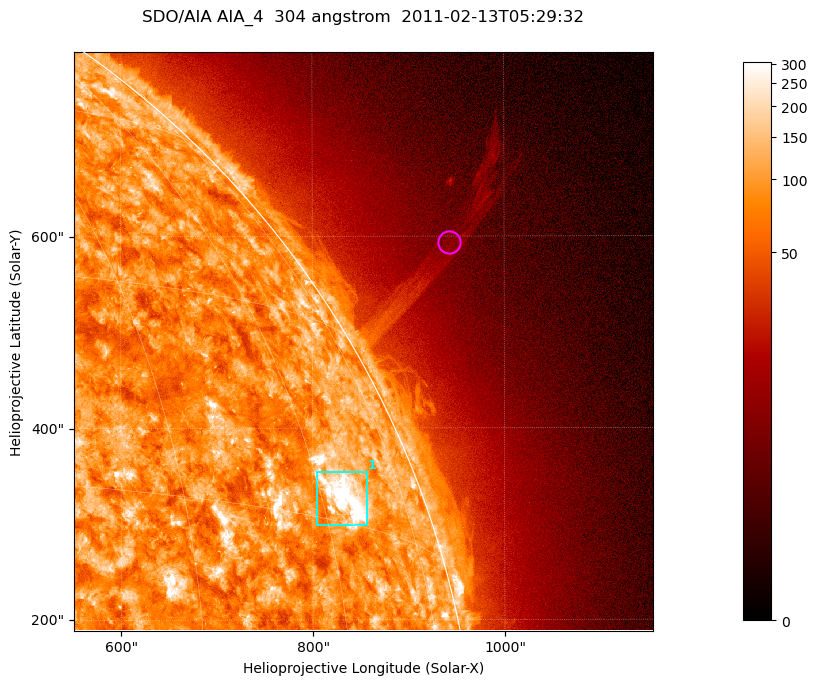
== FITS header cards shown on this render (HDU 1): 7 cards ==
TELESCOP= 'SDO/AIA '           / For AIA: SDO/AIA
INSTRUME= 'AIA_4   '           / For AIA: AIA_ATA1, AIA_ATA2, AIA_ATA3 or AIA_AT
WAVELNTH=                  304 / [angstrom] Wavelength
WAVEUNIT= 'angstrom'           / Wavelength unit: angstrom
DATE-OBS= '2011-02-13T05:29:32.130' / [ISO] Date when observation started; ISO 8
CTYPE1  = 'HPLN-TAN'           / CTYPE1; Typically HPLN
CTYPE2  = 'HPLT-TAN'           / CTYPE2; Typically HPLT

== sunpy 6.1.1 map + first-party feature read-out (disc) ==
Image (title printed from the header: SDO/AIA AIA_4  304 angstrom  2011-02-13T05:29:32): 1006 x 1006 px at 0.6 arcsec/px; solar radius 972 arcsec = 1619 px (partial field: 5.3% of the solar disc is inside the frame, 43% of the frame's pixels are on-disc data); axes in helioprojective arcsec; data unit not stated in the header (colour bar unlabelled)
Orientation: roll -0.132 deg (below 1 deg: not rotated)
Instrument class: DISC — disc imager (sunpy class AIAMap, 304 A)
Bright regions (active regions / flare kernels): reference = the on-disc median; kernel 9 px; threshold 5 sigma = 157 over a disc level ~89.1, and >= 1.15x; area >= 1012 px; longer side >= 12 px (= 7.2 arcsec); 1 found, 1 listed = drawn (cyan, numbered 1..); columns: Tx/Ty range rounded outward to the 2 arcsec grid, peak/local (2 s.f.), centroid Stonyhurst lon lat
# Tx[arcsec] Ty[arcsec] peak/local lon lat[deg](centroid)
1 804..856 298..356 6.5 +63 +17
Off-limb structures (1.02-1.3 R_sun): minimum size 400 px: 4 found; the strongest spans PA ~300..305 deg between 1.04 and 1.27 R_sun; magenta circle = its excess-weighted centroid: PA ~300 deg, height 1.15 R_sun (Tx ~942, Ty ~594 arcsec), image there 1.5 x the reference